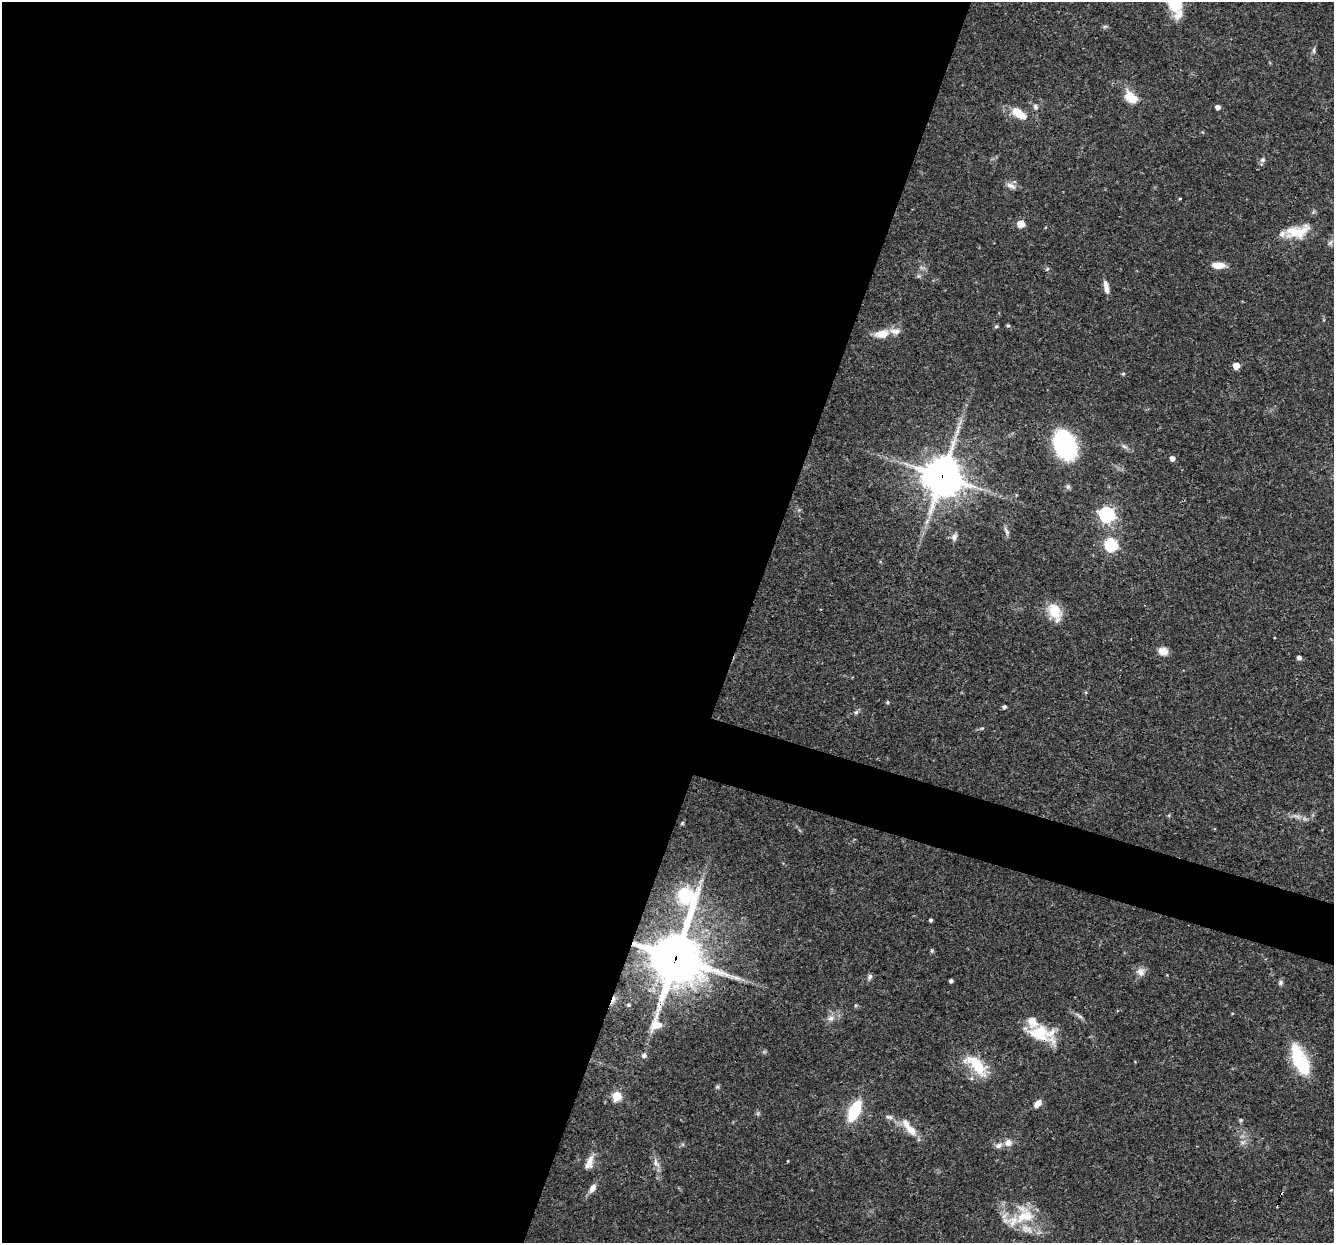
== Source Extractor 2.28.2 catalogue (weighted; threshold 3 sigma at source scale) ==
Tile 5 of 4 x 4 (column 1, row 2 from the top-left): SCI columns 1-1332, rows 2737-3977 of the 5329 x 5346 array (HDU 1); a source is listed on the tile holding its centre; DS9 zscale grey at full resolution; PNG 1336 x 1245 px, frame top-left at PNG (2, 2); no overlay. Shown black and unused: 58% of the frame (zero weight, under 3 of 4 exposures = <1% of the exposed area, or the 3 px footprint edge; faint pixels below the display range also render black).
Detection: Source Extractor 2.28.2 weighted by HDU 2 'WHT'; one run over the whole footprint, this tile lists its part. Background 0.0579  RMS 0.0033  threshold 0.0147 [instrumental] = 3 sigma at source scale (4.5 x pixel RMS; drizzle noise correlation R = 1.50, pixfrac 1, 0.05/0.05 arcsec/px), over >= 5 px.
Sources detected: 73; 1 inside a brighter object's white glare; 2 cosmic-ray / hot-pixel residue — not listed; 4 inside a brighter listed object's ellipse — not listed separately; the other 66 listed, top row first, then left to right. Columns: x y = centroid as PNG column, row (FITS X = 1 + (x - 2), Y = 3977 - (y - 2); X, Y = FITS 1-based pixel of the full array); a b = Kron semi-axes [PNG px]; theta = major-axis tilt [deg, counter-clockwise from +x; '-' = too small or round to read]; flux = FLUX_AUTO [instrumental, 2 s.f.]
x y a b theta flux
1175 2 31 13 -77 13
1105 26 6 4 19 0.5
1314 50 8 4 -82 0.62
1131 97 17 11 -37 5.3
1035 107 7 6 - 0.88
1218 107 6 5 - 0.91
1019 113 19 9 -35 5.7
1263 160 7 6 - 0.88
1011 186 14 6 -28 1.6
1180 198 4 3 - 0.26
1021 224 5 5 - 6.1
1297 231 33 15 13 8.4
1219 265 13 6 0 4.2
918 276 6 4 -90 0.54
1106 287 16 5 -77 2.2
1008 325 5 4 - 0.45
996 326 5 4 - 0.48
882 334 16 9 8 4.6
1236 365 5 5 - 4.2
1123 374 6 3 19 0.35
1065 445 20 13 -68 55
1124 446 9 5 -24 0.9
1172 458 4 4 - 2
942 476 14 13 - 750
1068 487 7 5 -75 0.7
1106 515 7 6 - 85
927 521 7 4 72 0.87
1007 532 9 5 -61 0.92
954 537 10 7 78 1.5
1111 545 6 6 - 40
1054 611 20 14 -56 7.1
1163 651 12 10 -9 2.5
1299 657 5 4 - 1.1
887 702 5 4 - 0.44
1004 707 4 4 - 0.77
856 712 6 6 - 0.71
982 728 6 3 18 0.38
931 920 3 3 - 0.62
932 951 6 5 - 0.47
676 957 28 17 78 1400
1141 972 12 11 - 2.1
870 977 7 5 51 1
951 981 4 3 - 0.79
1280 983 7 6 - 0.78
628 1005 4 4 - 0.5
856 1005 5 4 - 0.49
1079 1016 12 4 -35 1
831 1018 10 7 12 1.7
1041 1033 36 18 -8 12
1297 1054 32 16 -78 13
644 1055 6 6 - 0.86
976 1065 34 15 -44 11
717 1087 6 4 18 0.46
616 1096 5 5 - 14
1037 1104 10 6 54 2
854 1111 23 11 65 13
889 1117 10 5 -15 1
1241 1120 5 5 - 0.42
911 1130 19 10 -45 4.3
1242 1142 7 4 -19 0.68
1008 1143 9 9 - 2.2
999 1145 9 7 13 1.4
589 1163 20 9 70 3
656 1163 15 7 -66 1.9
593 1188 12 7 59 2.1
1024 1215 28 26 30 13
Overlapping masked pixels (flux is a lower limit): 3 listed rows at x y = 942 476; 676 957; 1041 1033
Isophote crosses this tile's border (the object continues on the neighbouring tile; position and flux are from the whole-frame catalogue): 1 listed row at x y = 1175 2